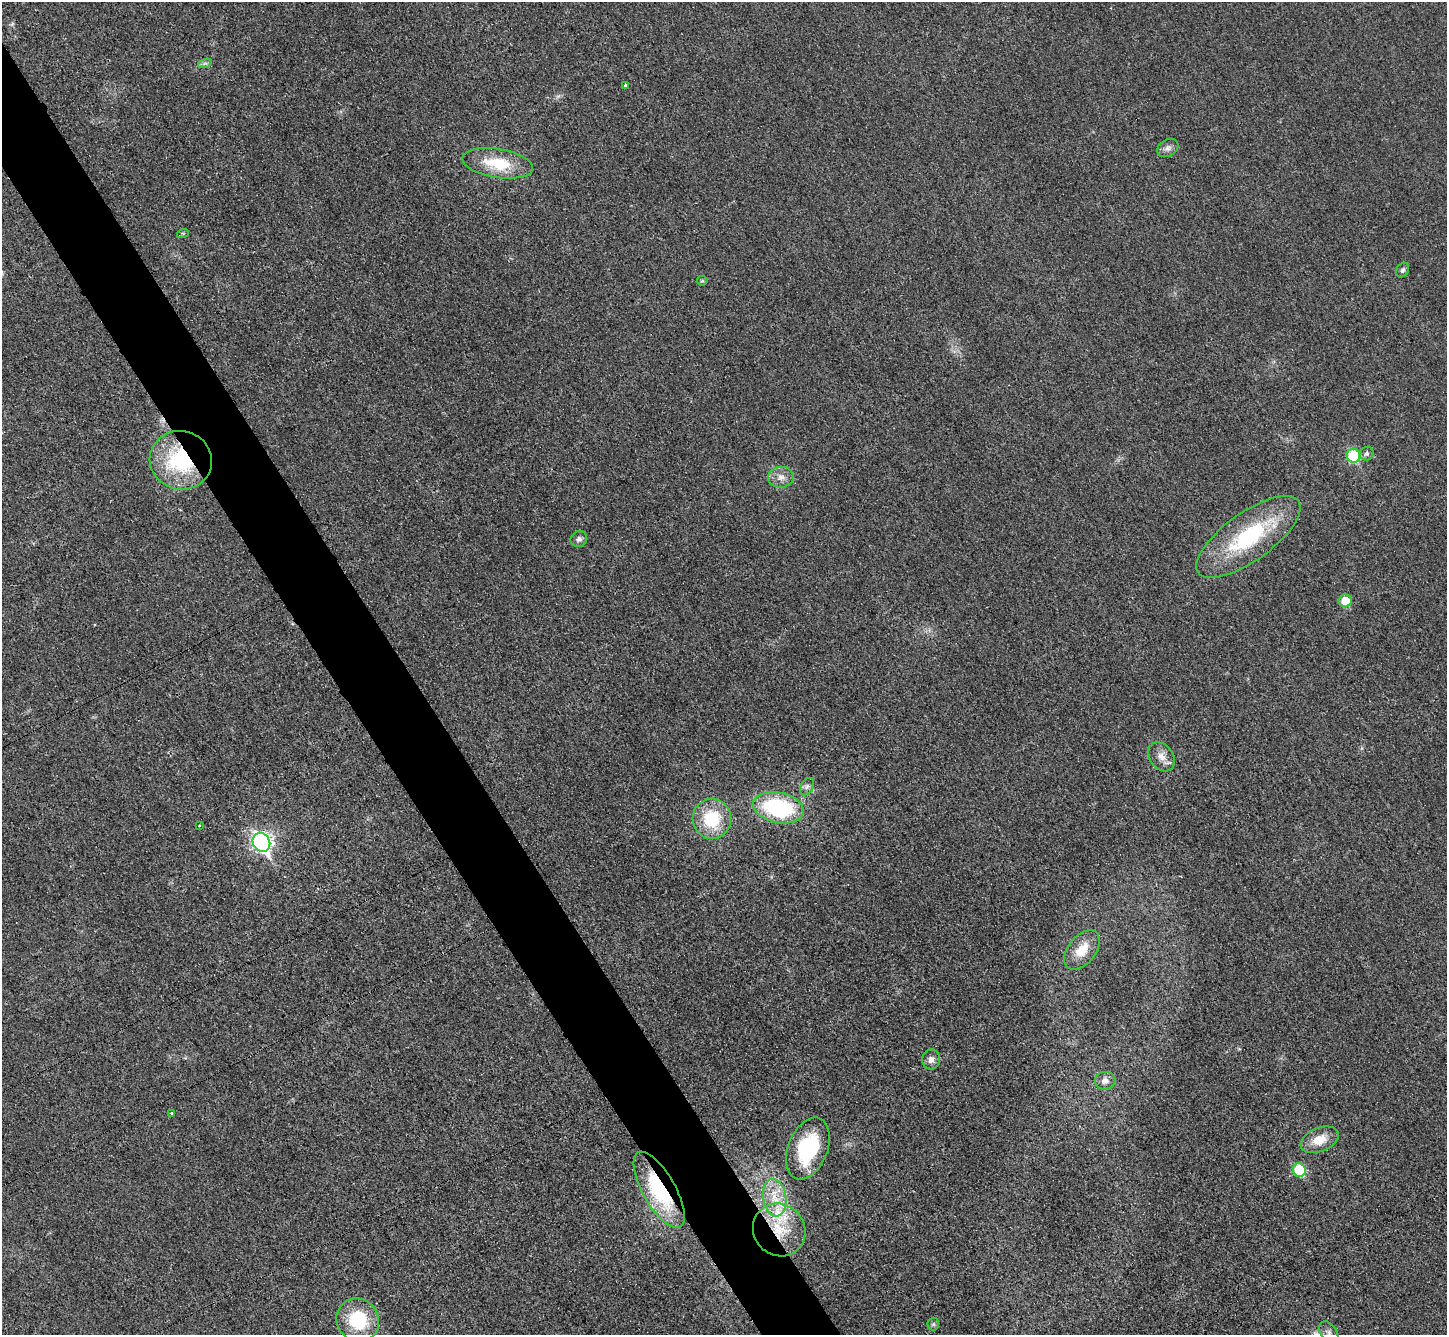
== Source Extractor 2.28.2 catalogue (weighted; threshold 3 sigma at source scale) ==
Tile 11 of 4 x 4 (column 3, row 3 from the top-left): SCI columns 2913-4357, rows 1642-2974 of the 5823 x 5815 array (HDU 1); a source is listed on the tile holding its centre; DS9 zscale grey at full resolution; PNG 1449 x 1337 px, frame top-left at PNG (2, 2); each listed source drawn as its Kron ellipse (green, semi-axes under 4 px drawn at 4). Shown black and unused: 5% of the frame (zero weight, under 3 of 4 exposures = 2% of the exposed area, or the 3 px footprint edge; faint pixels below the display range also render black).
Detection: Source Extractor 2.28.2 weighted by HDU 2 'WHT'; one run over the whole footprint, this tile lists its part. Background 0.0191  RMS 0.0044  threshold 0.0197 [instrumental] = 3 sigma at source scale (4.5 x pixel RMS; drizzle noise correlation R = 1.50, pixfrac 1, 0.05/0.05 arcsec/px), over >= 5 px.
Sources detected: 34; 1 inside a brighter listed object's ellipse — not listed separately; the other 33 listed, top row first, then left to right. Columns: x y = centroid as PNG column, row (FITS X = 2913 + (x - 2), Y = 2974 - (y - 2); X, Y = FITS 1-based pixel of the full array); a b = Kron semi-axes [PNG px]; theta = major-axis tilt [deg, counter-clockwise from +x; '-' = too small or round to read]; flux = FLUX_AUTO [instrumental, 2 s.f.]
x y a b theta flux
205 63 7 4 19 0.92
625 85 4 3 - 0.77
1168 148 11 8 30 1.9
498 163 36 14 -9 17
183 233 6 4 18 0.56
1403 270 8 6 55 1.3
702 281 5 5 - 0.58
1367 454 7 6 - 1.3
1353 456 7 6 - 24
181 460 31 29 -17 43
781 477 13 10 1 3.5
1248 537 62 24 36 44
579 539 8 8 - 1.6
1345 601 6 6 - 8.9
1162 757 16 11 -54 4.3
807 786 9 6 62 1.4
778 808 25 15 -12 47
712 819 20 19 - 21
199 825 3 3 - 1.2
261 842 10 8 -57 170
1082 950 23 14 50 8.8
931 1059 10 9 - 2.5
1105 1081 10 9 - 2.7
171 1114 3 3 - 3.9
1319 1140 20 12 22 7.4
808 1148 32 20 69 33
1299 1170 7 6 - 23
659 1190 43 16 -60 38
775 1198 19 11 -81 8.6
779 1230 27 25 -47 20
358 1320 22 21 - 23
933 1324 6 6 - 0.79
1329 1333 12 8 -57 2.2
Overlapping masked pixels (flux is a lower limit): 3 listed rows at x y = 181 460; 659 1190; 779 1230
Isophote crosses this tile's border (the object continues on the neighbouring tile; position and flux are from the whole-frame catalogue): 1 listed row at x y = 1329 1333